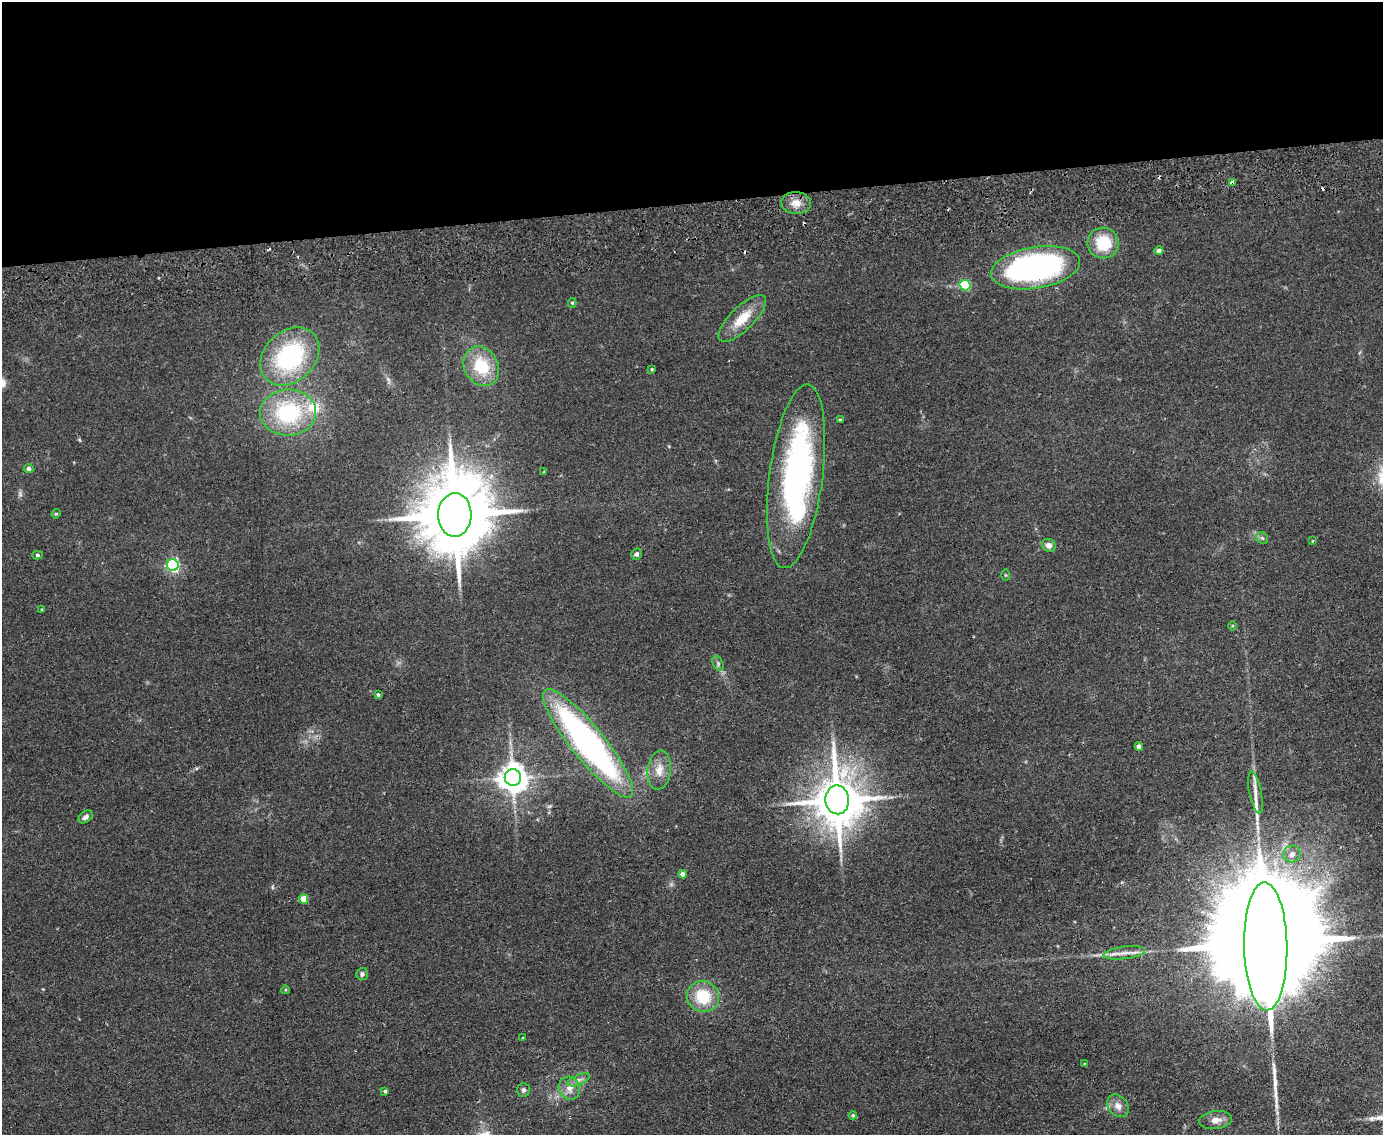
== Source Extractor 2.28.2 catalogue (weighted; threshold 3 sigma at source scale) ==
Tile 2 of 3 x 4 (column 2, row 1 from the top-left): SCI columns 1518-2898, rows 3455-4587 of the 4520 x 4643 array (HDU 1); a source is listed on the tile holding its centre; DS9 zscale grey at full resolution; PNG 1385 x 1137 px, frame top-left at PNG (2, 2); each listed source drawn as its Kron ellipse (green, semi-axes under 4 px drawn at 4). Shown black and unused: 18% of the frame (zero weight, under 2 of 3 exposures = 3% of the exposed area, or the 3 px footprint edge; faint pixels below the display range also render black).
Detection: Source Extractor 2.28.2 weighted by HDU 2 'WHT'; one run over the whole footprint, this tile lists its part. Background 0.0804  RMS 0.0083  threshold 0.0372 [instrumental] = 3 sigma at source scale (4.5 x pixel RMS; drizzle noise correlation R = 1.50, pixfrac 1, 0.05/0.05 arcsec/px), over >= 5 px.
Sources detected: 64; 3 too faint to see at this stretch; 2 inside a brighter object's white glare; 5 cosmic-ray / hot-pixel residue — neither listed nor drawn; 1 inside a brighter listed object's ellipse — not listed separately; the other 53 listed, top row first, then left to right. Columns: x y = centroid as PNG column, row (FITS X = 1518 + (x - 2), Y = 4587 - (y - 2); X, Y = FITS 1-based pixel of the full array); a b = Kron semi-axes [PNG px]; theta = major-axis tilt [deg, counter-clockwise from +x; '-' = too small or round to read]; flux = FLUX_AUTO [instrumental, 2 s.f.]
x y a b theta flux
1232 182 4 4 - 12
796 203 15 11 -3 9
1103 243 15 15 - 33
1159 251 4 4 - 4.1
1036 268 45 20 9 250
965 285 5 5 - 53
572 303 5 4 - 1.2
742 318 31 12 44 19
290 356 33 25 44 100
481 366 20 17 -61 35
652 369 3 3 - 1
288 413 28 23 1 76
841 420 3 3 - 1.8
29 468 5 4 - 2.6
544 472 3 3 - 0.76
796 476 92 26 82 230
56 514 5 4 - 0.95
455 515 22 16 89 10000
1262 538 6 5 - 1.7
1313 541 4 2 - 0.68
1049 545 7 6 - 5
636 554 6 5 - 2.2
37 555 5 4 - 1.5
173 565 6 6 - 150
1005 575 6 4 -90 0.87
42 609 4 2 - 0.64
1233 626 5 3 - 0.81
718 663 8 5 -67 2
378 695 4 3 - 1.5
588 743 68 16 -51 270
1139 746 4 4 - 4.5
659 770 20 11 84 11
513 778 8 8 - 1200
1255 793 21 6 -79 7.6
837 800 14 12 -86 4100
86 817 8 5 39 3.3
1292 854 9 8 - 4.5
683 874 4 4 - 4.9
304 899 4 4 - 15
1266 946 64 21 -89 59000
1124 953 21 6 7 6.6
362 974 6 5 - 2.1
285 990 4 3 - 0.77
703 997 16 15 - 29
523 1038 3 2 - 0.63
1085 1064 3 3 - 1.1
579 1080 12 5 23 3.7
570 1088 12 10 -65 7
523 1090 7 6 - 2
385 1091 4 3 - 1.1
1118 1106 12 9 -49 6.4
853 1115 4 4 - 1.2
1216 1120 16 9 7 7.3
Overlapping masked pixels (flux is a lower limit): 1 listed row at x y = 1232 182
Unlisted compact peaks at least as high as the median listed source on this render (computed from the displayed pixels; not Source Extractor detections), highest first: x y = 1371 1119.